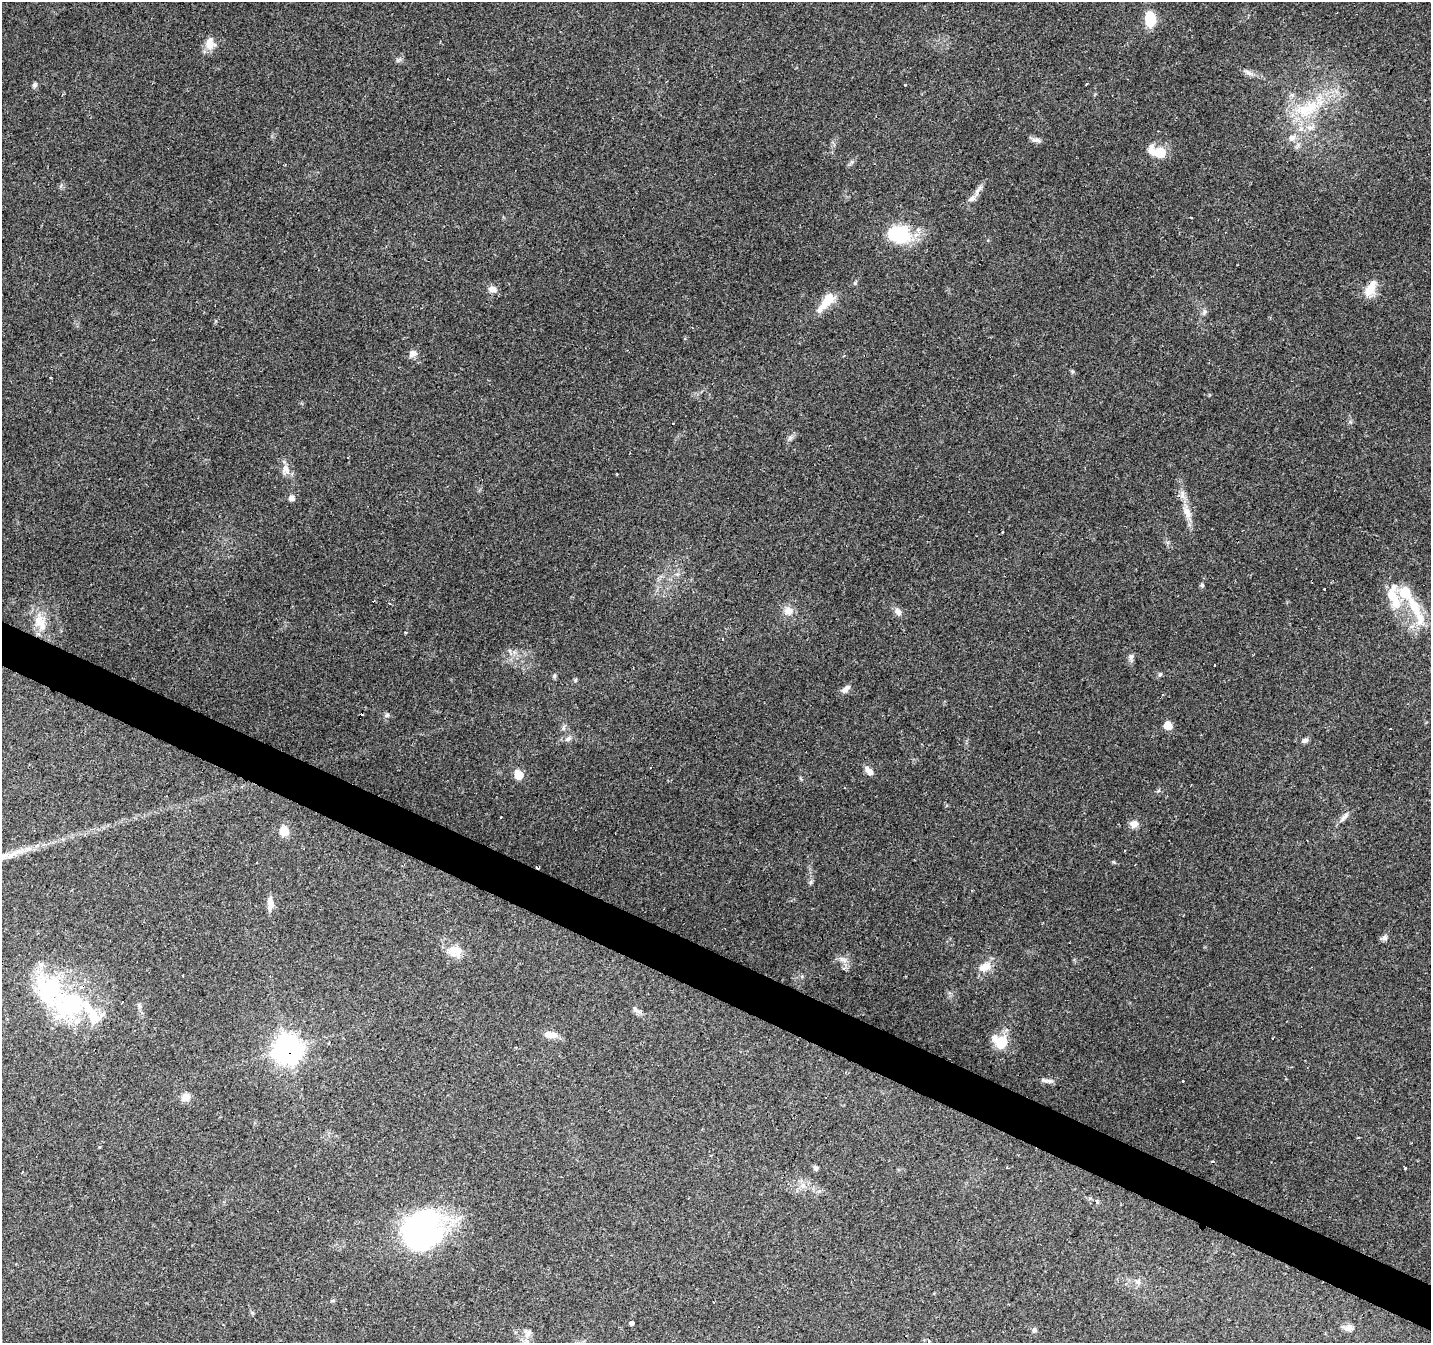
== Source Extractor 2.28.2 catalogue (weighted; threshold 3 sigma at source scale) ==
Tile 6 of 4 x 4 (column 2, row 2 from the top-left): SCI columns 1430-2858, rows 2880-4220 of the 5721 x 5825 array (HDU 1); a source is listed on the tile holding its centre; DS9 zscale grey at full resolution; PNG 1433 x 1345 px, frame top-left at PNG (2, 2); no overlay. Shown black and unused: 3% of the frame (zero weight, under 2 of 3 exposures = <1% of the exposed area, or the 3 px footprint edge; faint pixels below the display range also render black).
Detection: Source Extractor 2.28.2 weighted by HDU 2 'WHT'; one run over the whole footprint, this tile lists its part. Background 0.132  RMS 0.008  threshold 0.0361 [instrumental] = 3 sigma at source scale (4.5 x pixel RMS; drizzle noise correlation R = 1.50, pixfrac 1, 0.0396/0.0396 arcsec/px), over >= 5 px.
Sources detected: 105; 2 inside a brighter object's white glare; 9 cosmic-ray / hot-pixel residue — not listed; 12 inside a brighter listed object's ellipse — not listed separately; the other 82 listed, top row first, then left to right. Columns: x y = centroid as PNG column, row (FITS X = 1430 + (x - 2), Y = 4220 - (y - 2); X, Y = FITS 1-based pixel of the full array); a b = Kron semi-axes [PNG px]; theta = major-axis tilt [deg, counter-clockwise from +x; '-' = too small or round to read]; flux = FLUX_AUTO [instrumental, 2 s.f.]
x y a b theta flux
1150 19 12 8 -83 32
210 43 16 12 88 8.9
1249 73 15 4 -30 3.2
1086 84 4 2 - 0.7
34 85 7 6 - 1.8
905 85 3 3 - 2.1
1307 109 40 22 24 46
1292 138 10 8 26 4.3
1036 140 14 6 -9 2.8
1161 153 11 9 -11 16
978 190 21 6 58 4.8
901 234 22 20 -58 38
1372 287 22 12 76 11
492 289 11 9 -18 4.8
827 301 25 10 50 18
1205 312 7 5 61 1.9
413 353 11 8 23 3.8
1072 371 6 4 -19 1.1
50 377 3 3 - 1.2
790 438 8 5 46 2.1
348 457 3 3 - 2.8
286 469 12 9 -80 6.1
1182 495 14 6 -86 4.8
291 498 6 6 - 3.6
1187 512 19 10 -64 8.6
1003 532 3 3 - 1.3
1202 585 6 5 - 1.4
1325 589 3 3 - 2.6
1396 602 21 14 -79 16
1415 608 46 13 -62 28
788 610 12 11 - 6.8
898 611 12 7 -54 3.9
40 622 26 14 -57 16
405 632 3 2 - 1.5
722 639 3 3 - 1.8
1131 657 7 6 - 2.1
1214 665 3 2 - 1.4
1160 674 5 5 - 1.3
554 676 6 5 - 1.2
575 680 5 5 - 1.1
846 689 13 7 46 3.9
387 715 6 6 - 1.6
1168 725 6 6 - 14
1390 728 3 2 - 0.88
568 739 8 6 22 2.3
1305 740 8 6 24 2.2
869 771 10 6 -45 5.4
518 775 10 8 -63 9.7
500 817 3 3 - 2.6
1344 817 19 5 49 3.7
1134 824 10 9 - 5
284 830 6 6 - 22
15 853 32 6 22 12
811 882 7 4 71 1.4
270 904 19 7 88 6.1
1385 938 8 7 - 2.5
455 951 19 16 -24 11
843 960 14 5 -30 3.6
985 967 17 11 24 9.8
182 976 3 2 - 1.2
68 1004 42 34 14 90
139 1006 7 4 73 1.5
636 1009 14 5 -35 2.7
548 1035 12 9 -23 5.8
1272 1038 3 2 - 0.68
1001 1043 17 14 64 16
288 1049 11 11 - 600
1044 1080 11 6 -12 3.1
186 1097 12 10 36 5.2
1358 1138 3 2 - 1.1
100 1147 3 3 - 5.6
1212 1161 3 2 - 1.8
816 1168 6 5 - 2.2
1405 1168 3 3 - 5.5
803 1186 7 6 - 3.2
419 1226 54 28 46 140
1138 1281 8 6 15 2.8
333 1300 6 4 0 0.99
631 1323 4 3 - 100
1349 1328 11 8 5 4.2
1034 1330 7 5 77 1.8
528 1334 16 6 56 4.8
Overlapping masked pixels (flux is a lower limit): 2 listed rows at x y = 1372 287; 288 1049
Unlisted compact peaks at least as high as the median listed source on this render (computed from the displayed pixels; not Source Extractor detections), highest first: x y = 855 283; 1113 862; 802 976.